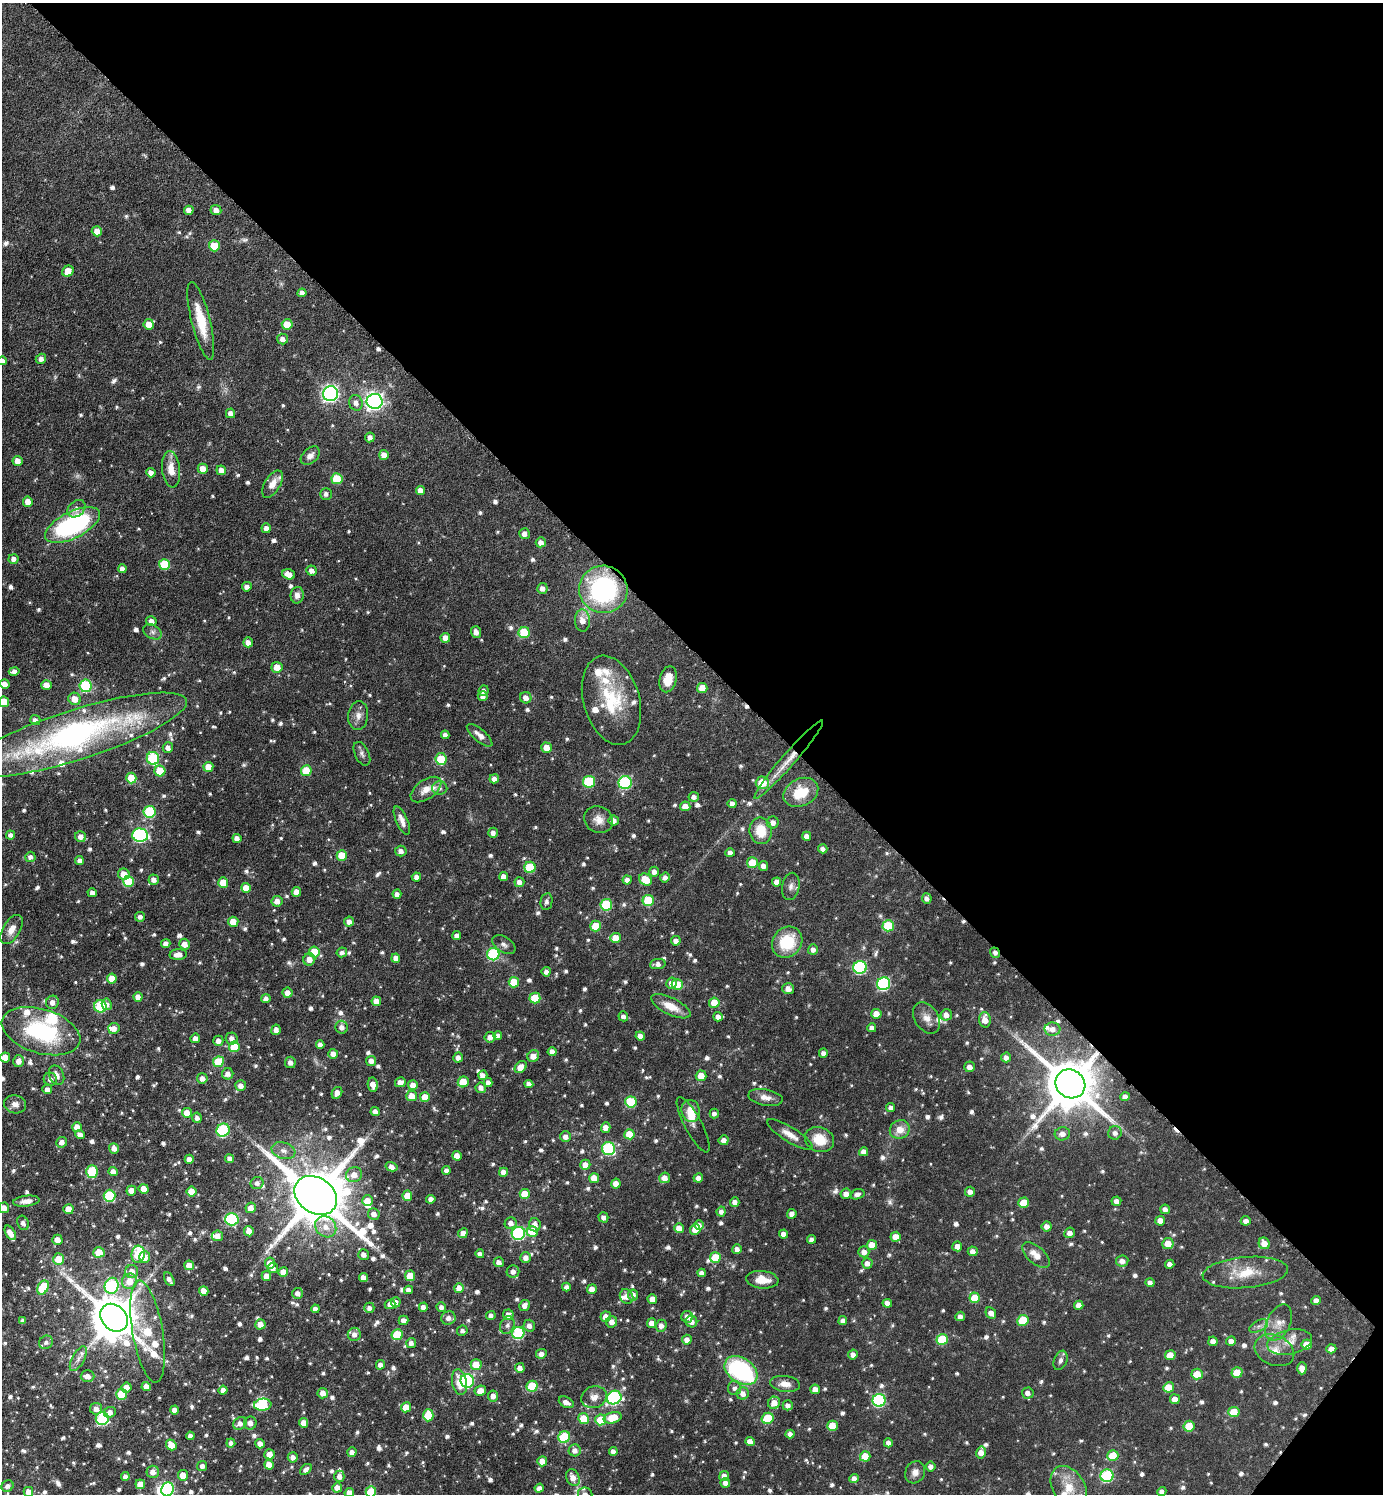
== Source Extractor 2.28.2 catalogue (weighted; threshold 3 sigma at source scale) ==
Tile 8 of 4 x 4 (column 4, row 2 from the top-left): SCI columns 4299-5679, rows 2991-4482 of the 5984 x 5981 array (HDU 1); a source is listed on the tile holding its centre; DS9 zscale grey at full resolution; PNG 1385 x 1496 px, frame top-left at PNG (2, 3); each listed source drawn as its Kron ellipse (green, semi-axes under 4 px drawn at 4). Shown black and unused: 44% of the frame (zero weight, under 3 of 6 exposures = <1% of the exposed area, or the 3 px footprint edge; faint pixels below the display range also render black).
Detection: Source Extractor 2.28.2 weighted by HDU 2 'WHT'; one run over the whole footprint, this tile lists its part. Background 0.081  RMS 0.004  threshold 0.0163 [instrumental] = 3 sigma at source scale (4.09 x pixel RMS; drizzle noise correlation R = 1.36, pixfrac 0.8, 0.05/0.05 arcsec/px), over >= 5 px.
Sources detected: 997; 5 too faint to see at this stretch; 2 inside a brighter object's white glare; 4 cosmic-ray / hot-pixel residue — neither listed nor drawn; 37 inside a brighter listed object's ellipse — not listed separately; of the other 949, all 500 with FLUX_AUTO >= 1.35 (the completeness limit of this list) listed and drawn (449 fainter detections not listed), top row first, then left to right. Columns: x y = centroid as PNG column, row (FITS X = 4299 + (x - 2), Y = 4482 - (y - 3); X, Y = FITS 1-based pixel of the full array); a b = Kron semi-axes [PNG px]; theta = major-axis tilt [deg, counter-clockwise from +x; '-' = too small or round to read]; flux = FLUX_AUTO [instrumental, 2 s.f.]
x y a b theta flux
189 210 5 4 - 2.3
216 210 5 5 - 2.4
97 231 5 5 - 3.2
214 246 5 5 - 11
68 271 6 5 - 5.2
302 293 4 4 - 1.7
201 321 40 9 -76 12
149 324 5 5 - 4.9
287 324 5 5 - 7.1
282 339 5 5 - 2
41 359 5 5 - 2
2 361 4 4 - 1.7
330 394 7 7 - 120
375 401 8 7 - 160
356 403 8 6 -72 2.2
230 413 5 4 - 2
370 437 5 5 - 2.2
384 455 5 5 - 3.3
310 456 11 7 43 2.3
17 461 5 5 - 3.4
171 469 18 9 -84 4.9
203 469 5 5 - 4.3
221 470 5 5 - 2.8
151 473 5 4 - 2.2
337 479 5 5 - 13
272 484 15 8 59 3.9
420 490 4 4 - 2.7
326 494 6 5 - 1.5
28 502 5 5 - 4
76 509 10 7 39 2.1
72 525 30 13 26 63
266 528 5 4 - 1.9
524 534 5 5 - 2.1
541 542 5 5 - 2.2
14 559 5 5 - 1.7
164 564 5 5 - 15
122 569 4 4 - 1.9
312 571 5 5 - 2.2
289 574 6 5 - 3.4
247 587 5 5 - 1.8
542 588 5 5 - 2.2
603 589 24 23 - 59
297 595 8 6 81 2.3
582 620 11 7 -87 3.5
151 621 5 5 - 2.1
153 632 10 6 -31 1.4
476 632 5 5 - 2.2
524 633 5 5 - 16
445 638 5 4 - 3.1
248 642 5 5 - 2.5
277 667 5 5 - 4.7
14 671 5 4 - 2
668 679 13 8 76 6.7
5 684 5 4 - 2.7
46 685 5 5 - 3.8
86 686 6 6 - 31
702 688 5 5 - 4.5
484 691 5 5 - 1.9
483 696 5 5 - 1.8
526 698 6 5 - 2.4
75 699 6 6 - 4.5
611 700 46 28 -74 24
4 702 5 5 - 8.5
358 716 14 10 84 3
35 720 5 5 - 1.7
76 735 116 25 17 130
445 735 4 4 - 1.4
480 735 16 6 -40 2.5
168 748 5 5 - 1.8
546 748 5 5 - 4.5
362 754 12 7 -64 1.5
153 758 6 6 - 27
441 759 6 5 - 12
789 760 51 6 49 8.2
208 767 5 5 - 5
160 771 5 5 - 9.7
306 771 5 5 - 10
131 778 5 5 - 8.6
494 779 5 4 - 2.1
589 782 6 6 - 25
625 783 6 6 - 37
762 783 7 6 - 11
440 788 7 6 - 1.4
426 789 17 9 35 4.4
801 792 18 13 25 12
694 797 5 5 - 1.8
732 803 4 4 - 1.9
685 806 5 5 - 3.3
150 812 6 6 - 26
402 820 15 6 -67 2.5
598 820 15 13 -27 3.8
614 820 5 5 - 2.3
773 822 6 6 - 2.3
761 831 13 11 -80 9.5
493 833 5 5 - 1.8
10 835 4 4 - 1.4
140 835 8 6 -8 58
807 836 4 4 - 2
81 837 5 5 - 2.5
237 838 4 4 - 2.2
823 849 5 4 - 1.4
401 851 6 5 - 2.1
730 853 4 4 - 2.2
342 855 5 5 - 9.1
30 857 5 5 - 1.5
79 861 4 4 - 1.7
752 863 5 5 - 8.9
763 866 5 4 - 2
530 867 5 5 - 17
654 872 5 4 - 2
124 874 6 5 - 5.3
416 877 4 4 - 1.7
504 877 4 4 - 2.4
665 877 5 4 - 1.8
154 880 5 5 - 2.3
627 880 4 4 - 1.9
646 880 7 5 -34 8.2
128 881 5 5 - 16
223 882 5 5 - 6.3
519 882 5 5 - 2
777 882 4 4 - 2.1
791 886 14 8 79 2
246 888 5 5 - 4.7
296 892 5 5 - 3.6
92 893 4 4 - 1.9
397 894 4 4 - 1.8
927 898 5 5 - 1.7
648 900 5 5 - 16
277 901 5 5 - 2.7
546 902 8 6 80 1.4
606 905 6 5 - 21
140 917 5 5 - 1.4
233 922 5 5 - 6.6
349 922 5 5 - 2.3
596 926 5 5 - 8.6
888 926 6 5 - 15
11 930 16 8 59 3.4
457 936 4 4 - 1.7
615 938 5 5 - 6
676 941 5 4 - 2.2
787 942 16 14 49 15
166 944 4 4 - 2.4
184 944 5 5 - 3.6
504 945 13 7 -33 1.6
813 949 5 5 - 1.9
314 952 5 5 - 11
342 952 5 5 - 1.4
995 953 5 4 - 1.8
178 954 8 5 5 3.2
493 954 6 6 - 34
396 958 4 4 - 2.4
309 959 6 6 - 3.2
658 964 8 5 8 2
860 967 7 6 - 47
546 972 5 4 - 1.5
112 979 5 5 - 6.2
514 982 5 5 - 8.4
671 983 6 5 - 2.6
677 984 5 5 - 8.8
884 984 7 6 - 52
788 989 6 5 - 2.9
287 993 5 5 - 2.8
138 997 5 4 - 2.6
535 998 5 5 - 11
266 999 4 4 - 2.1
376 1001 5 4 - 3.2
52 1002 7 6 - 2.2
714 1003 5 5 - 7.1
107 1004 6 5 - 1.7
100 1006 6 6 - 25
671 1006 21 8 -25 6.2
876 1014 5 5 - 4.7
946 1015 6 5 - 2.7
623 1016 5 5 - 1.7
718 1017 5 4 - 2.3
927 1018 17 11 -57 3.6
985 1020 8 6 -85 4
342 1027 6 6 - 2
114 1028 6 5 - 2.6
872 1028 4 4 - 1.8
1052 1029 8 6 -2 2.6
276 1030 5 4 - 2
41 1031 40 22 -17 40
498 1035 4 4 - 1.5
640 1036 4 4 - 2.5
490 1037 5 5 - 2.2
195 1038 5 4 - 2.4
232 1038 6 6 - 2.2
218 1041 5 5 - 2
320 1044 4 4 - 1.8
234 1047 5 5 - 11
552 1051 4 4 - 2.2
823 1053 5 4 - 1.5
333 1054 5 5 - 3.1
533 1056 6 5 - 3.7
5 1057 5 5 - 6
1006 1057 5 5 - 2
458 1058 5 4 - 1.9
19 1061 6 5 - 2.4
371 1061 5 5 - 2.7
218 1062 5 5 - 12
290 1062 5 5 - 1.9
521 1067 7 5 45 3.7
970 1067 5 5 - 2.5
228 1074 5 5 - 2.4
56 1075 10 7 -66 2.5
483 1075 5 4 - 2.1
701 1076 5 5 - 5.5
202 1078 5 5 - 2.3
50 1079 7 6 - 1.9
400 1082 5 5 - 2.3
463 1082 6 5 - 8.6
488 1083 4 4 - 1.9
529 1084 4 4 - 2
1070 1084 15 14 - 2400
373 1085 7 5 -82 2.9
413 1085 5 5 - 3.3
241 1086 5 5 - 2.4
481 1088 5 5 - 2
47 1089 5 5 - 1.9
337 1093 6 5 - 2.9
412 1096 5 5 - 4.9
425 1097 5 5 - 6.3
765 1097 17 8 -11 3.2
1125 1097 5 4 - 2
631 1102 5 5 - 18
15 1104 11 9 -11 2.3
891 1108 5 4 - 1.5
691 1111 11 9 -77 5.3
375 1112 4 4 - 1.8
187 1113 5 5 - 4.9
714 1113 5 4 - 1.5
197 1118 5 4 - 1.6
693 1125 31 8 -62 2.6
77 1127 5 5 - 4.5
606 1127 5 4 - 3
900 1129 10 9 - 5
223 1130 7 6 - 33
1115 1133 7 6 - 1.8
629 1134 5 5 - 7.8
1062 1134 7 6 - 2.5
80 1135 5 4 - 2.2
790 1135 26 7 -32 4.1
565 1137 5 5 - 2.2
819 1139 15 12 -22 8.6
724 1140 5 5 - 2.1
62 1142 5 5 - 2.3
114 1148 5 5 - 2.5
609 1149 7 6 - 36
283 1151 12 8 -17 2.4
864 1152 4 4 - 2.5
457 1156 5 4 - 3.4
189 1159 4 4 - 2.2
230 1159 4 4 - 1.7
585 1165 5 5 - 3.4
392 1167 6 4 -16 2.4
446 1170 4 4 - 1.6
92 1172 6 6 - 19
113 1172 4 4 - 2.8
503 1172 4 4 - 2.3
354 1175 8 7 - 3.1
594 1178 5 5 - 5.4
665 1178 5 5 - 2.7
698 1178 5 4 - 1.9
257 1183 6 6 - 1.7
616 1184 5 4 - 3.3
144 1189 5 5 - 5.1
131 1191 5 5 - 3.5
191 1191 5 5 - 5.8
970 1192 5 5 - 1.9
525 1194 5 5 - 8
846 1194 5 5 - 2.6
857 1194 7 5 18 1.7
316 1195 23 17 -35 3400
109 1196 6 6 - 22
407 1196 5 5 - 6.5
431 1199 4 4 - 2.2
26 1201 13 5 7 2.6
367 1201 5 5 - 4.6
1116 1201 5 4 - 1.9
735 1202 5 4 - 2
1024 1203 5 5 - 8.1
4 1208 5 5 - 2.5
251 1208 5 5 - 3.4
68 1209 5 5 - 6.1
1165 1209 5 4 - 1.8
721 1211 5 4 - 1.7
374 1214 6 5 - 2.4
792 1214 5 4 - 2.7
603 1217 5 5 - 1.5
232 1219 7 6 - 39
1160 1221 5 5 - 3.1
1246 1221 5 4 - 1.9
23 1223 7 5 -68 1.5
511 1223 6 6 - 2.3
535 1225 6 6 - 2.6
699 1225 5 4 - 2.3
1047 1226 5 5 - 2.3
326 1227 11 9 -43 4.2
679 1228 5 5 - 3.8
695 1229 5 5 - 4.4
249 1231 5 4 - 3.5
532 1232 6 5 - 9.6
10 1233 8 4 -60 3.4
463 1233 5 4 - 2.5
518 1233 7 6 - 44
1070 1233 6 5 - 2.2
784 1234 4 4 - 2.3
217 1236 5 5 - 2.8
896 1237 5 5 - 3.7
812 1239 4 4 - 1.5
57 1240 5 5 - 4
1264 1243 6 5 - 3.7
1168 1244 6 5 - 5.1
872 1245 5 5 - 5.5
957 1246 5 5 - 2.8
737 1249 5 4 - 2.1
973 1251 5 5 - 2.3
99 1252 5 5 - 8.5
864 1252 5 5 - 2.6
138 1254 9 6 85 17
364 1254 5 5 - 2.1
480 1254 4 4 - 1.6
1036 1255 17 8 -40 4.4
145 1257 6 5 - 4.3
526 1258 5 5 - 2.4
715 1258 5 5 - 11
59 1259 6 5 - 7.5
1122 1261 6 5 - 2.2
499 1262 5 5 - 2.1
270 1263 5 5 - 3.7
867 1263 5 5 - 2.3
1170 1264 4 4 - 2.2
189 1265 5 4 - 3.6
273 1268 5 5 - 2
513 1271 6 6 - 2.1
132 1272 7 6 - 3.7
283 1272 5 4 - 4.9
701 1273 4 4 - 1.6
1245 1273 43 15 5 11
266 1276 5 5 - 3.2
410 1276 5 5 - 9.6
363 1277 4 4 - 2.6
169 1279 7 4 -60 1.6
762 1280 16 8 -6 5.6
130 1281 8 7 - 5.9
1150 1283 4 4 - 1.9
112 1286 8 7 - 40
43 1287 7 5 60 18
566 1287 4 4 - 1.8
459 1288 5 5 - 3.9
592 1289 5 4 - 3.1
409 1290 4 4 - 1.9
204 1291 5 4 - 3.6
297 1293 5 5 - 2.1
633 1295 5 5 - 1.9
627 1296 8 6 -61 2
975 1298 5 5 - 9.1
652 1299 5 5 - 3.4
1316 1300 5 4 - 2
396 1302 5 5 - 2.6
887 1303 4 4 - 2.1
390 1304 5 5 - 2.3
524 1305 5 5 - 2.2
1079 1305 4 4 - 2.3
423 1307 4 4 - 2
441 1307 5 4 - 1.5
369 1308 5 5 - 1.6
315 1309 4 4 - 1.8
991 1313 6 5 - 2.7
491 1315 5 4 - 1.6
508 1315 5 5 - 2.3
960 1316 5 4 - 1.7
606 1317 5 5 - 3.9
687 1317 6 6 - 2.6
114 1318 15 12 -47 1700
448 1318 7 6 - 2.2
404 1320 5 4 - 2
1023 1320 5 5 - 13
23 1321 4 4 - 1.5
691 1321 6 5 - 2.3
843 1321 4 4 - 1.7
612 1322 6 5 - 2.3
1279 1322 19 11 64 4.4
652 1323 5 4 - 3
260 1324 5 5 - 3.3
507 1325 9 7 67 1.4
529 1326 6 5 - 2
661 1326 6 5 - 2.2
1259 1326 10 5 27 1.5
462 1331 5 5 - 1.5
148 1332 51 15 -80 26
518 1333 6 6 - 31
354 1334 7 6 - 2.2
397 1335 5 5 - 14
942 1339 5 5 - 18
687 1340 5 5 - 2.5
1213 1341 5 4 - 2.3
1231 1341 5 4 - 2
46 1342 7 6 - 1.4
1290 1342 22 12 12 5.4
411 1343 5 5 - 1.9
1307 1344 5 5 - 5.7
1331 1349 5 4 - 2.5
1274 1350 20 15 -24 5.7
541 1354 5 5 - 2.1
853 1354 5 4 - 2.2
1170 1355 5 5 - 5.3
78 1359 14 6 61 2
1060 1360 10 6 69 1.5
380 1365 5 4 - 1.9
476 1365 5 5 - 6.8
520 1368 5 4 - 2.5
1302 1368 6 5 - 2.8
741 1371 18 12 -34 51
1237 1372 5 5 - 6.3
1197 1374 6 5 - 6.1
88 1376 7 6 - 2.8
467 1381 7 6 - 55
459 1382 13 7 -79 5.1
785 1384 15 8 -7 3.6
532 1386 5 5 - 16
146 1387 4 4 - 3.2
1169 1387 5 5 - 7.1
126 1388 5 5 - 4.2
734 1388 7 6 - 1.5
815 1389 5 4 - 3.4
223 1390 4 4 - 2.2
480 1391 6 5 - 3.2
323 1393 5 5 - 3.2
743 1393 6 6 - 2.8
1028 1393 6 5 - 1.9
122 1394 5 5 - 16
493 1396 5 5 - 2.6
594 1397 13 10 18 3.2
614 1398 7 6 - 57
1175 1399 5 5 - 3.1
879 1400 6 6 - 46
566 1402 8 5 -28 2.5
774 1403 6 6 - 3.9
263 1405 8 6 6 25
788 1405 5 5 - 1.9
406 1407 5 5 - 6.2
96 1409 6 5 - 2.3
174 1410 4 4 - 2.1
110 1412 6 5 - 2.2
1234 1412 5 5 - 9.1
428 1415 6 5 - 10
612 1418 9 5 15 8.5
767 1418 6 5 - 15
102 1419 6 6 - 32
584 1419 5 5 - 9.5
601 1420 5 5 - 12
240 1423 7 6 - 2.2
250 1423 6 6 - 2.4
304 1423 5 4 - 3.9
832 1426 5 5 - 9.6
1189 1426 5 5 - 9.3
790 1434 4 4 - 2
190 1436 4 4 - 1.8
564 1437 6 5 - 24
750 1442 5 4 - 3
231 1443 4 4 - 1.4
888 1443 4 4 - 1.9
260 1444 5 4 - 2.2
171 1445 5 5 - 5.1
575 1450 6 6 - 2.2
613 1451 4 4 - 2
352 1452 5 4 - 1.9
981 1453 6 5 - 3.7
270 1454 5 5 - 3.8
865 1456 5 5 - 6.5
1113 1456 5 5 - 12
293 1457 5 5 - 2.3
542 1461 5 5 - 4.6
269 1465 5 5 - 4.4
202 1466 5 5 - 1.7
931 1467 5 5 - 1.9
306 1469 7 4 39 1.7
153 1472 6 6 - 3
915 1472 11 9 62 2.5
183 1475 5 5 - 5.7
125 1476 4 4 - 1.8
339 1476 6 5 - 2
724 1476 5 5 - 2.5
1107 1476 6 6 - 36
573 1478 8 6 -64 3.6
854 1479 5 4 - 2.2
725 1483 4 4 - 1.9
140 1484 5 5 - 4.2
7 1486 6 5 - 1.6
1069 1487 23 16 -59 9.1
337 1488 5 5 - 3.2
539 1488 5 4 - 1.8
167 1489 7 6 - 65
1162 1491 5 4 - 1.6
28 1492 5 5 - 3.1
371 1492 5 5 - 14
349 1493 5 4 - 3.2
585 1494 7 6 - 1.5
Overlapping masked pixels (flux is a lower limit): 4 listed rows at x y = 603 589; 789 760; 995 953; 1070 1084
Isophote crosses this tile's border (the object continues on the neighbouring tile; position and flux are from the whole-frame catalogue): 9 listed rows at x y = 2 361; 4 702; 41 1031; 4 1208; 167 1489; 28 1492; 371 1492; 349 1493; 585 1494